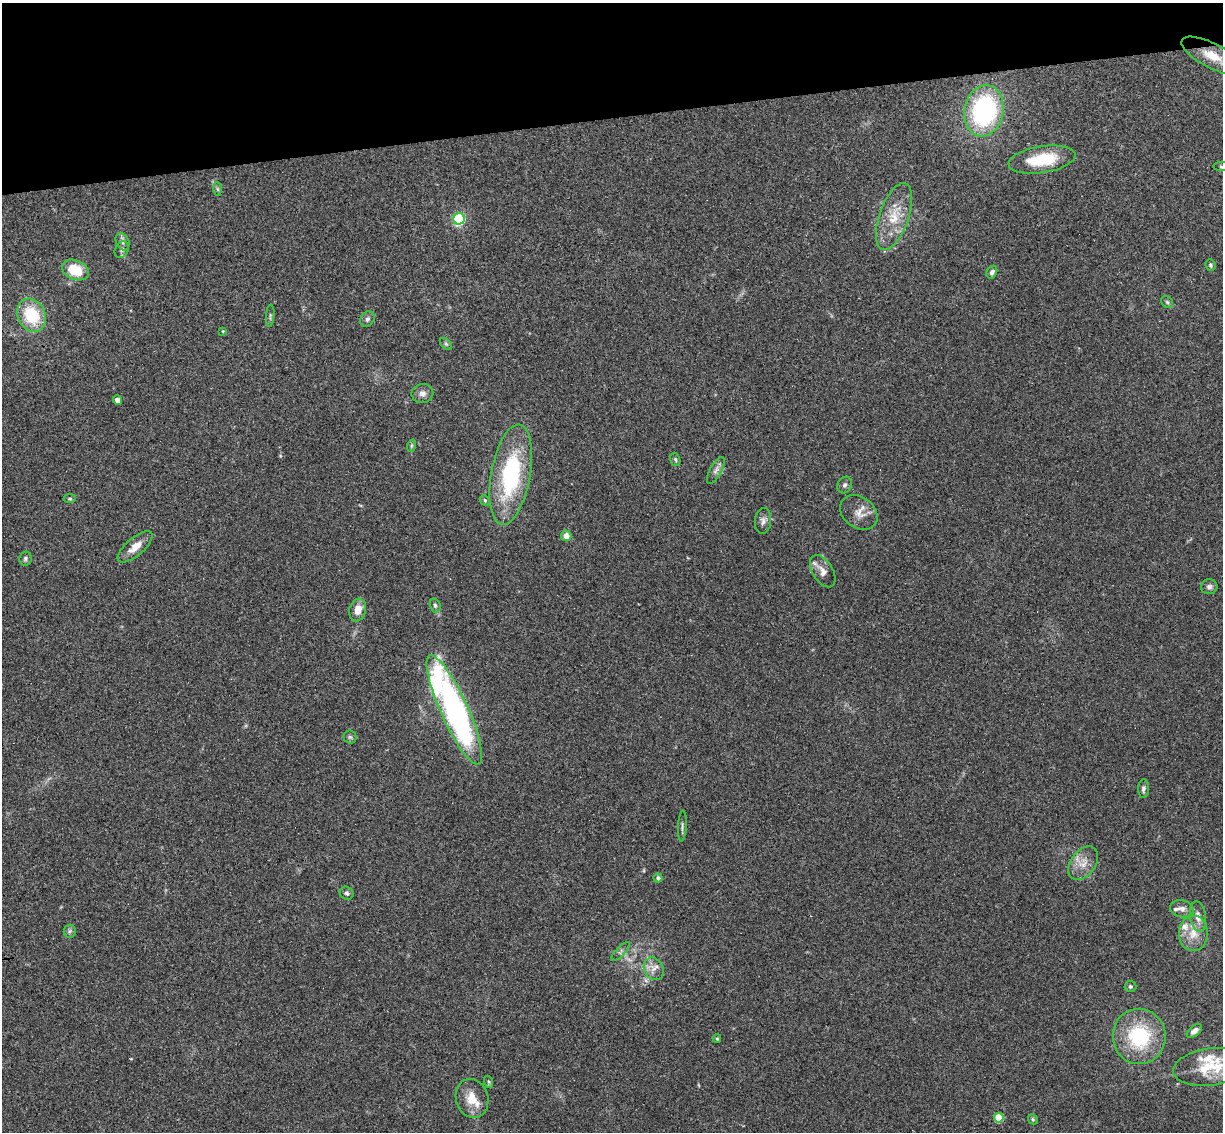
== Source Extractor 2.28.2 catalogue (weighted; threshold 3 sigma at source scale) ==
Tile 3 of 4 x 4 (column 3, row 1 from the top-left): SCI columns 2499-3719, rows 3543-4672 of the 4999 x 4935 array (HDU 1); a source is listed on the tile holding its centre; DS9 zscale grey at full resolution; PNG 1225 x 1134 px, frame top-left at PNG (2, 3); each listed source drawn as its Kron ellipse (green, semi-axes under 4 px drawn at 4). Shown black and unused: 10% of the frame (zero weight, under 3 of 4 exposures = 6% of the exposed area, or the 3 px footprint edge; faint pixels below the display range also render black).
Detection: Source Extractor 2.28.2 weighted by HDU 2 'WHT'; one run over the whole footprint, this tile lists its part. Background 0.163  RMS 0.0072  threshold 0.0322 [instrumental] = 3 sigma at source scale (4.5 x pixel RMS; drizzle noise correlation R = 1.50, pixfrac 1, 0.05/0.05 arcsec/px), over >= 5 px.
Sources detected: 63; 5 inside a brighter listed object's ellipse — not listed separately; the other 58 listed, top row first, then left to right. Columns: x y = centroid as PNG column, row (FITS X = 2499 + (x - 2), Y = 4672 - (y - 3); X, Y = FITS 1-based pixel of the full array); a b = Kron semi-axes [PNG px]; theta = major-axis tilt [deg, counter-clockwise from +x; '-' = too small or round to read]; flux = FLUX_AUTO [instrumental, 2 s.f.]
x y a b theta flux
1213 56 34 12 -27 19
984 111 26 19 79 100
1042 160 34 13 9 30
1221 167 8 4 0 1.1
217 189 6 4 -88 1.2
894 216 35 14 71 20
459 219 6 5 - 92
123 242 9 6 -65 2.5
122 250 9 6 63 2.1
1210 265 6 5 - 1.3
75 270 14 9 -22 19
992 272 7 5 62 2.2
1167 302 7 5 -47 1.1
31 315 17 13 -63 31
270 316 11 3 85 1.3
367 319 8 6 50 2
223 331 4 4 - 0.69
446 344 7 4 -45 1.3
422 393 11 9 11 3.8
118 400 5 4 - 5.8
411 446 6 4 71 0.92
675 459 7 5 -74 1.3
716 470 15 5 61 3.2
511 475 51 19 80 79
845 485 9 7 60 2
70 499 6 4 6 0.96
485 500 5 4 - 1
859 512 20 15 -37 8.2
763 521 13 8 85 3.3
566 536 5 5 - 5.6
135 547 21 9 40 8.7
25 558 7 6 - 1.6
823 571 18 10 -58 5.5
1209 587 8 7 - 2.4
435 605 7 5 -73 1.3
358 610 11 8 74 7.3
454 710 60 13 -66 250
350 737 6 6 - 1.5
1143 789 9 5 87 1.9
682 826 16 3 86 1.7
1083 863 19 12 54 8.8
658 878 4 4 - 2
347 893 7 6 - 1.8
1182 909 12 8 -12 3.7
1198 917 15 8 -81 5.8
70 931 6 6 - 1.6
1193 933 18 14 88 12
620 952 12 4 45 2
654 969 12 9 -62 5.5
1130 986 6 5 - 1.1
1194 1031 9 5 39 2.9
1139 1036 28 26 -84 50
717 1038 4 4 - 0.76
1210 1067 37 18 8 23
489 1082 6 4 -71 1.1
472 1098 20 16 -73 12
999 1118 5 5 - 25
1033 1119 5 4 - 0.92
Isophote crosses this tile's border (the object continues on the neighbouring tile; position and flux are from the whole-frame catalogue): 3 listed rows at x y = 1213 56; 1221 167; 1210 1067